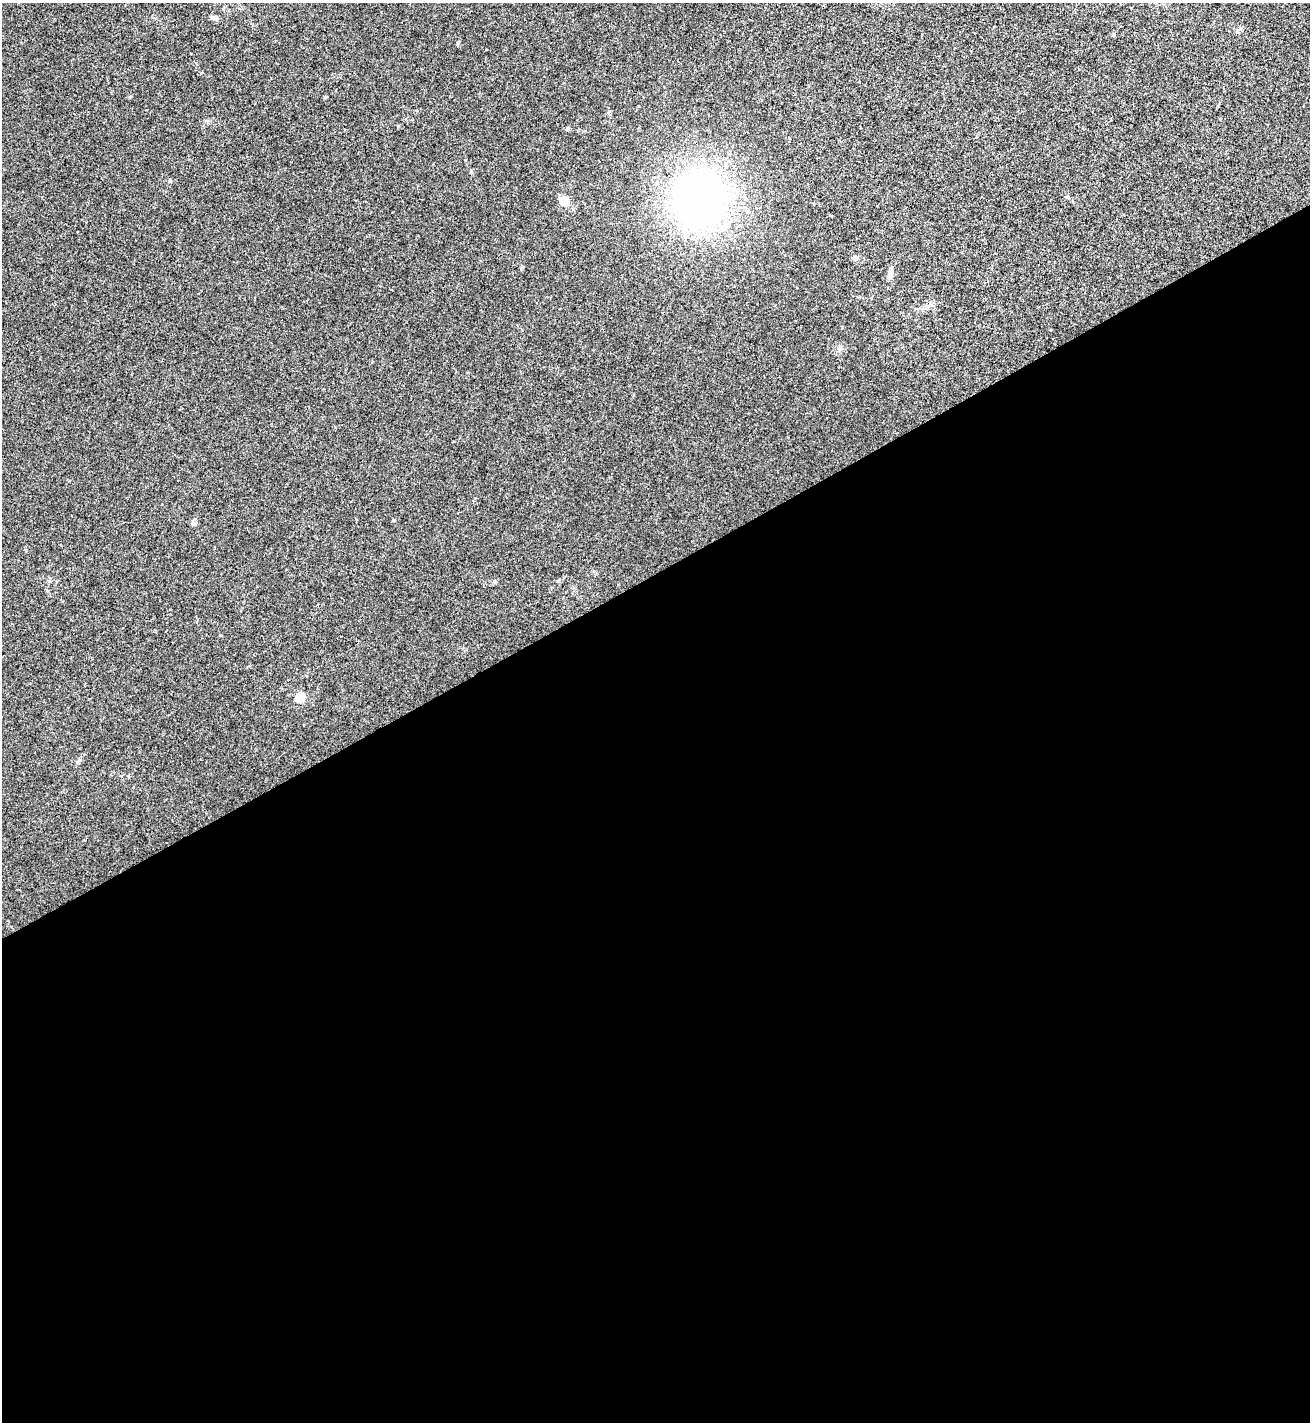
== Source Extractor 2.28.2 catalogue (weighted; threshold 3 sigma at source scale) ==
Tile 15 of 4 x 4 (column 3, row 4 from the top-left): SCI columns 2769-4076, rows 3-1422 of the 5671 x 5681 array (HDU 1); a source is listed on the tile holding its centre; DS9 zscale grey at full resolution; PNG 1312 x 1424 px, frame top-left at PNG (2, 3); no overlay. Shown black and unused: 60% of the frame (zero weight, under 3 of 4 exposures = <1% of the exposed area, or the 3 px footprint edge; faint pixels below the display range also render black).
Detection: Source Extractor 2.28.2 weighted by HDU 2 'WHT'; one run over the whole footprint, this tile lists its part. Background 0.0189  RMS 0.005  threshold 0.0226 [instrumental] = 3 sigma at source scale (4.5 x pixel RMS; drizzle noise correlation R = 1.50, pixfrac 1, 0.05/0.05 arcsec/px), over >= 5 px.
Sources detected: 13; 1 inside a brighter object's white glare — not listed; the other 12 listed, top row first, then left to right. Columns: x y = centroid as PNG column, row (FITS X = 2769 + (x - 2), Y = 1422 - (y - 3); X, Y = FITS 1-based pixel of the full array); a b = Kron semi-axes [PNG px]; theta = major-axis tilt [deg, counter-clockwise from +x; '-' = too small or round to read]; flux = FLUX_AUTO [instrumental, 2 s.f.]
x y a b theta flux
214 18 8 6 -18 1.6
325 97 4 4 - 0.49
567 129 5 4 - 0.56
1067 197 5 3 - 0.51
699 199 55 52 82 180
564 201 5 4 - 12
855 258 4 4 - 3
890 273 15 6 75 2.4
840 348 7 6 - 1.3
394 520 4 3 - 0.51
193 523 9 5 -45 1.1
300 697 5 5 - 23
Unlisted compact peaks at least as high as the median listed source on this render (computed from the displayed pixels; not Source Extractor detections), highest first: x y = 458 42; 170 180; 1114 35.